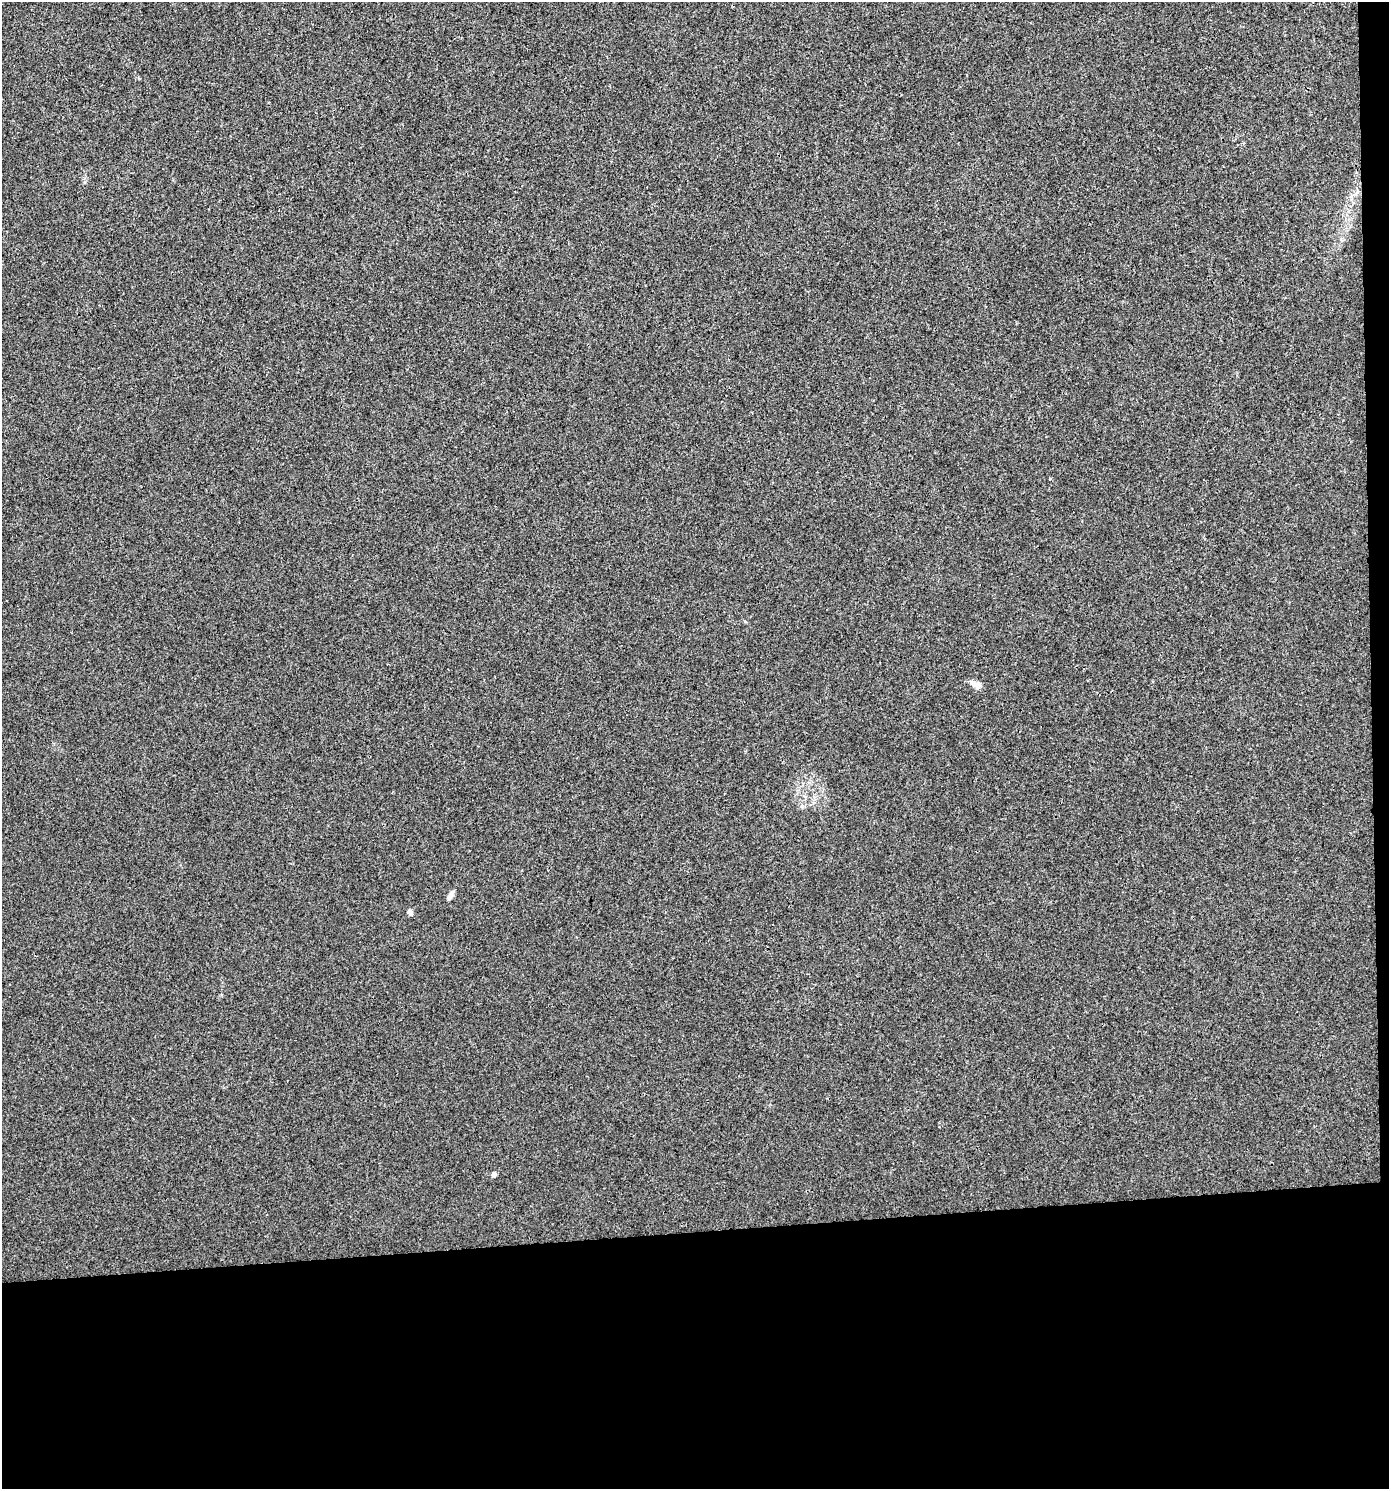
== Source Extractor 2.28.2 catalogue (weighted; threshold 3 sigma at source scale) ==
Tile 9 of 3 x 3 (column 3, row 3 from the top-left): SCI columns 2818-4204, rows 1-1487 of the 4206 x 4461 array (HDU 1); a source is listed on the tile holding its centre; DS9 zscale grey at full resolution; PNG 1391 x 1491 px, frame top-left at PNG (2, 2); no overlay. Shown black and unused: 18% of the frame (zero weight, under 3 of 4 exposures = <1% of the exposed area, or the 3 px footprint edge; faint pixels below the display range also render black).
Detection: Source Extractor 2.28.2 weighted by HDU 2 'WHT'; one run over the whole footprint, this tile lists its part. Background 0.00179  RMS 0.0027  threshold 0.012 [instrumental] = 3 sigma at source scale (4.5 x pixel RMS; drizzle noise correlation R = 1.50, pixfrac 1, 0.0396/0.0396 arcsec/px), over >= 5 px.
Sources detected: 4; all 4 listed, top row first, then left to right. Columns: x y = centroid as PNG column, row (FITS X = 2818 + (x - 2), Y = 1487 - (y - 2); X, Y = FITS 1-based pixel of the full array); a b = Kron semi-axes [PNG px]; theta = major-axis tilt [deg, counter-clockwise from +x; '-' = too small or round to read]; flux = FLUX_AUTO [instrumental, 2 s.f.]
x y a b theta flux
976 685 14 8 -31 1.6
449 898 11 6 61 0.93
410 912 7 5 -68 0.81
494 1174 7 6 - 0.75